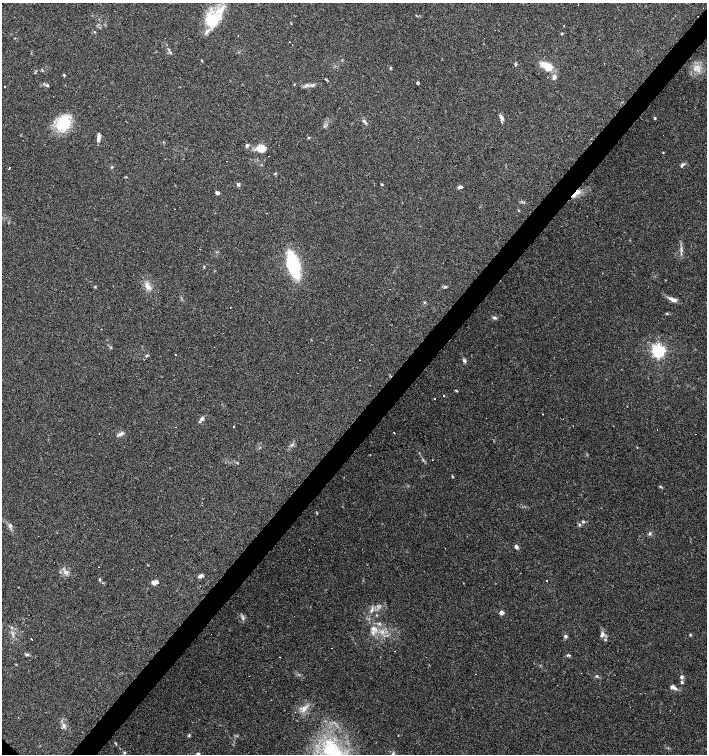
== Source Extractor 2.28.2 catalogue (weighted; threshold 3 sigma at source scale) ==
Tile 10 of 4 x 4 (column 2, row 3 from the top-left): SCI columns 1569-2977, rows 1505-3007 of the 6020 x 6013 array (HDU 1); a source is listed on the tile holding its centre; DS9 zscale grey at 2 x 2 block average (1 PNG px = mean of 2 x 2 image px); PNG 709 x 756 px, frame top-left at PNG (2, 3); no overlay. Shown black and unused: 4% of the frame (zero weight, under 3 of 4 exposures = <1% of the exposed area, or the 3 px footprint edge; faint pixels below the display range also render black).
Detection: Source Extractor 2.28.2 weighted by HDU 2 'WHT'; one run over the whole footprint, this tile lists its part. Background 0.0878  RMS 0.0058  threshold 0.0263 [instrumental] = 3 sigma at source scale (4.5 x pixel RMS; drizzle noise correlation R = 1.50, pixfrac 1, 0.0396/0.0396 arcsec/px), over >= 5 px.
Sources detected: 116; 16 cosmic-ray / hot-pixel residue — not listed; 7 inside a brighter listed object's ellipse — not listed separately; the other 93 listed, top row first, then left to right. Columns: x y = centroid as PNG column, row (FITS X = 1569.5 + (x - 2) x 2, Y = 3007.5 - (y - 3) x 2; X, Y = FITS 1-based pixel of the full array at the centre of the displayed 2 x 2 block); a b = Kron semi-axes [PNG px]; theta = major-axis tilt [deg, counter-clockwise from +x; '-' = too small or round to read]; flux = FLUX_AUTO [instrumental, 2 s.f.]
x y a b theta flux
213 20 21 15 34 50
564 25 2 2 - 0.82
94 32 3 2 - 0.98
562 34 2 2 - 1.8
170 52 4 2 - 1.4
201 60 3 2 - 0.87
342 60 3 2 - 0.68
515 64 5 2 - 1.5
547 66 11 6 -29 26
390 68 4 2 - 1.2
698 69 4 3 - 2.7
64 75 3 3 - 1.3
554 77 5 4 - 5.1
326 80 5 2 - 1.4
418 83 2 2 - 3.2
47 85 4 3 - 1.9
313 85 4 3 - 2
5 86 2 2 - 1.6
501 118 7 4 -65 4.9
655 118 3 3 - 1.4
364 121 6 4 -34 3
63 123 21 16 56 40
98 137 7 4 78 4.7
247 145 4 4 - 2.7
260 148 9 6 -20 18
682 165 8 4 50 3
111 167 4 3 - 1.2
9 168 2 2 - 2.7
126 177 3 2 - 0.8
238 184 4 3 - 2.6
382 184 3 2 - 1.1
460 187 4 3 - 4
577 192 14 5 48 9.4
217 193 3 3 - 5.1
681 250 7 3 -86 3.5
293 265 16 7 -73 170
148 286 11 5 -59 8
95 287 3 3 - 1
444 287 4 3 - 1.8
390 289 2 2 - 2.2
673 299 10 5 -25 7.2
425 302 3 2 - 0.97
230 307 2 2 - 1.3
667 314 3 3 - 1.5
494 318 5 3 - 2.5
111 348 3 2 - 0.9
658 351 4 4 - 390
175 355 2 2 - 2.1
146 356 3 3 - 2.2
464 361 5 4 - 2.6
456 390 4 2 - 1.1
444 396 2 2 - 2.4
435 398 2 2 - 15
542 414 2 2 - 2.5
202 418 5 4 - 3.7
657 429 2 2 - 0.54
394 433 2 2 - 10
121 434 10 4 26 4
237 462 3 2 - 0.99
452 476 4 2 - 1.1
660 486 4 3 - 1.3
583 522 4 3 - 2.4
10 525 5 3 - 2.8
579 525 4 3 - 2.1
650 534 5 3 - 2
516 547 4 3 - 3.9
99 567 2 2 - 0.66
66 572 4 3 - 2.5
201 576 6 4 14 3.8
155 582 6 4 11 8.6
371 611 7 3 66 3.3
501 613 3 3 - 17
377 615 3 2 - 0.96
243 618 4 3 - 2.2
373 628 7 4 -89 5.2
382 632 5 4 - 3.8
603 634 9 5 -83 5.4
690 635 4 3 - 1.2
565 636 4 4 - 2.7
32 639 2 2 - 5
27 655 6 3 -12 2.3
569 655 4 3 - 1.7
597 676 4 2 - 1.3
681 677 4 4 - 3
682 682 5 4 - 2.3
675 688 9 4 -43 4.2
303 709 8 3 82 4.8
64 726 6 4 89 3.7
189 735 5 3 - 1.6
116 743 4 2 - 1.1
333 751 29 14 -47 81
124 752 4 3 - 1.7
198 754 4 3 - 2.6
Overlapping masked pixels (flux is a lower limit): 1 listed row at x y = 577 192
Isophote crosses this tile's border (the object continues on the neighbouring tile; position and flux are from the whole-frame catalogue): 2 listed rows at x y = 333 751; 198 754
Diffuse or blended objects may show on this block-average render without a row.